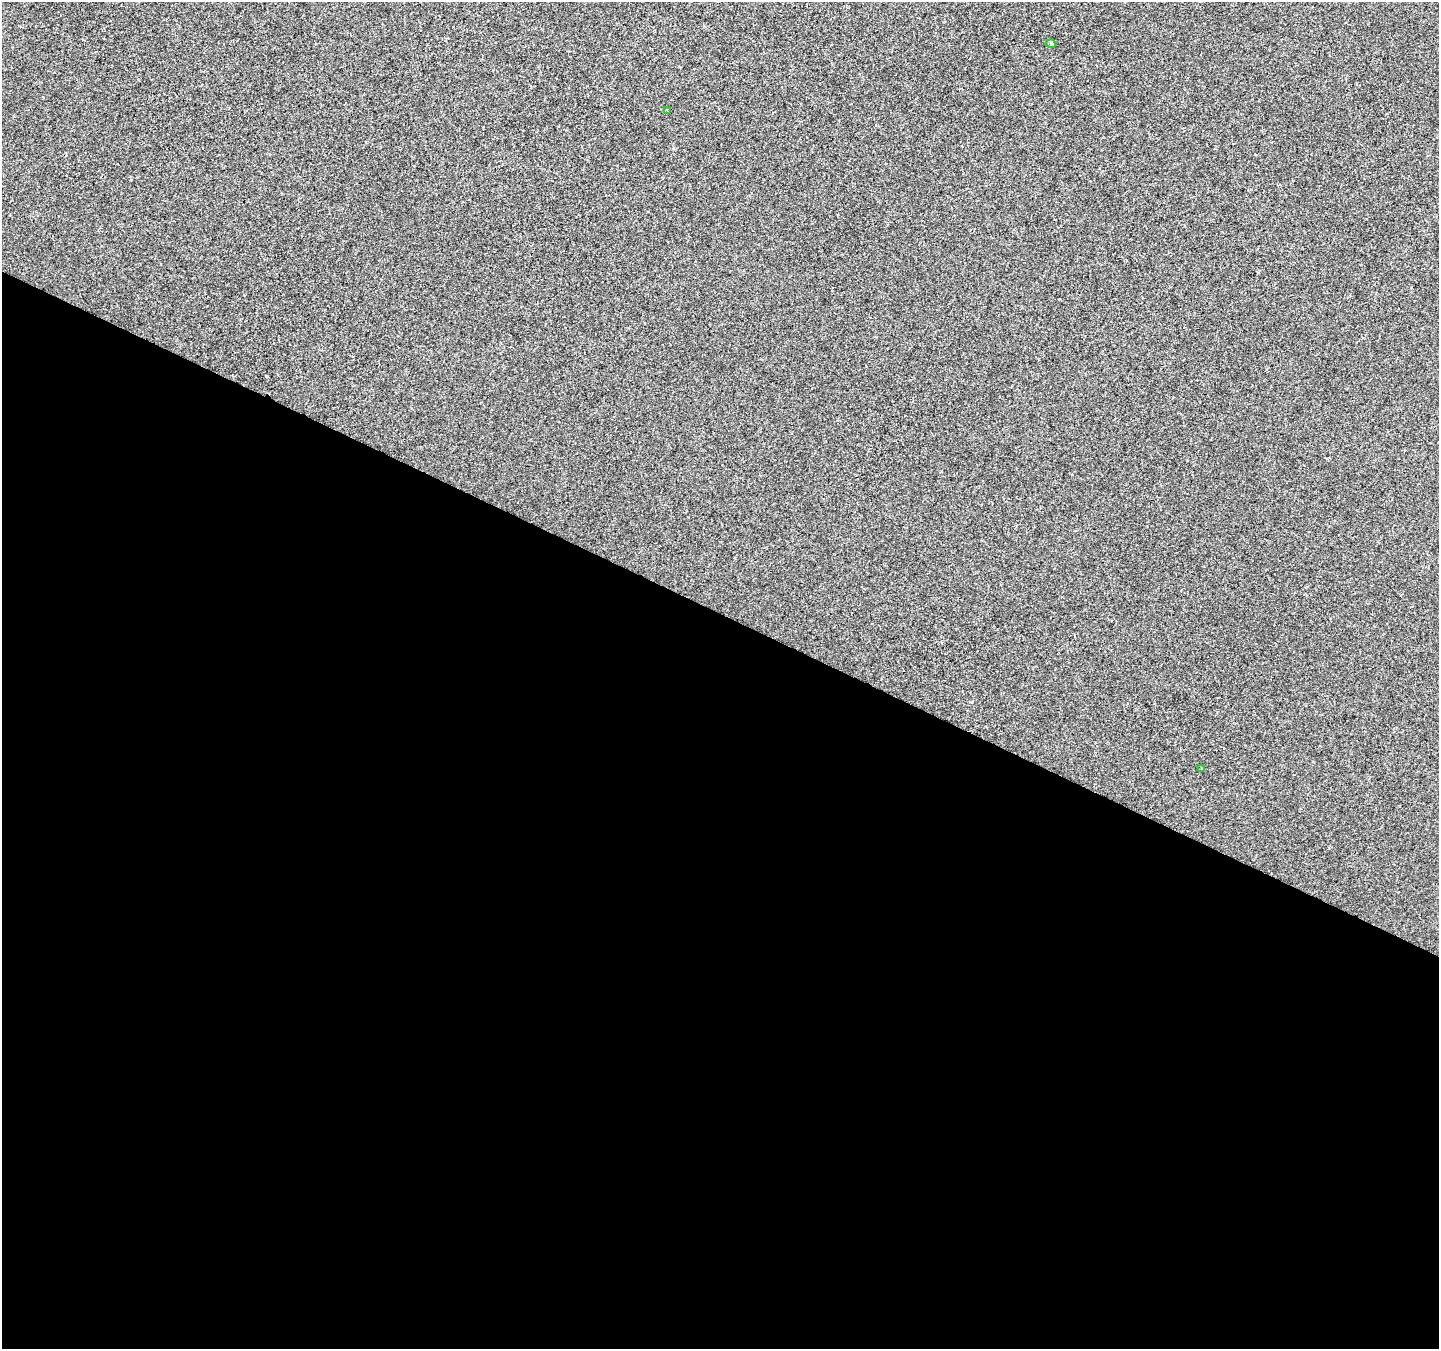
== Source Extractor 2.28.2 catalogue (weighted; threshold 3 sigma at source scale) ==
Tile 14 of 4 x 4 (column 2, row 4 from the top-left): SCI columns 1443-2879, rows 265-1611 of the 5752 x 5851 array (HDU 1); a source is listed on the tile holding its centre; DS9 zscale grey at full resolution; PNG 1441 x 1351 px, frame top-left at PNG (2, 2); each listed source drawn as its Kron ellipse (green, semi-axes under 4 px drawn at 4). Shown black and unused: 55% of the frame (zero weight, under 2 of 3 exposures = <1% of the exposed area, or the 3 px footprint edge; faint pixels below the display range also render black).
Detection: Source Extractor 2.28.2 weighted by HDU 2 'WHT'; one run over the whole footprint, this tile lists its part. Background -3.62e-04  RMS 0.0045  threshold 0.0203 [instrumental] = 3 sigma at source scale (4.5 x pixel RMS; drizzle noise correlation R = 1.50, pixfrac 1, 0.0396/0.0396 arcsec/px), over >= 5 px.
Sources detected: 3; all 3 listed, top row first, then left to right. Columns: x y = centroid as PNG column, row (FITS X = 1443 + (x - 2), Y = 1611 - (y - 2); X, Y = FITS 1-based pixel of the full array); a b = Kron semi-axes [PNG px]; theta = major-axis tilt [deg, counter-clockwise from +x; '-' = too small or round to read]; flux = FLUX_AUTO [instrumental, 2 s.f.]
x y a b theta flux
1051 44 5 3 - 0.55
667 111 3 2 - 0.46
1202 769 3 2 - 0.43